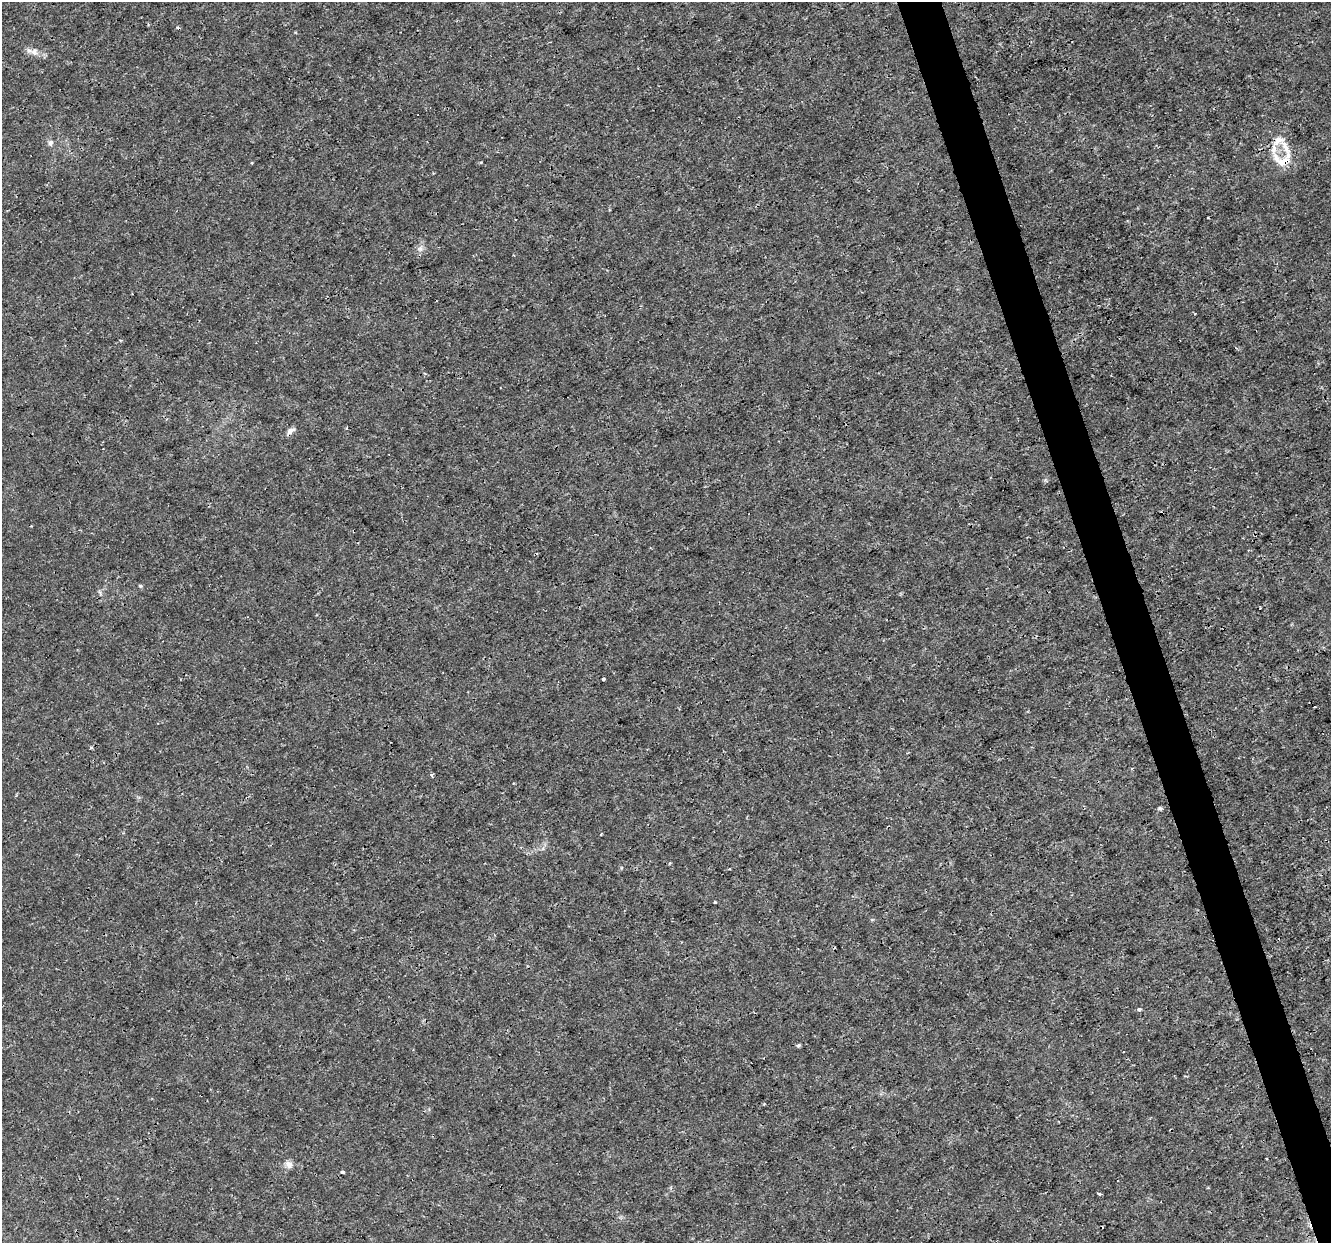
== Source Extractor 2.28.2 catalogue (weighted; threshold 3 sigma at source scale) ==
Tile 6 of 4 x 4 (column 2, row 2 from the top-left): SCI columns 1331-2659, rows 2543-3783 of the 5320 x 5137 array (HDU 1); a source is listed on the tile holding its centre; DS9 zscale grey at full resolution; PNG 1333 x 1245 px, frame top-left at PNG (2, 2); no overlay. Shown black and unused: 3% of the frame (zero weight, under 3 of 4 exposures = <1% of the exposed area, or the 3 px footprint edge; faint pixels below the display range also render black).
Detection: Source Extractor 2.28.2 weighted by HDU 2 'WHT'; one run over the whole footprint, this tile lists its part. Background 0.00347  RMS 8.4e-04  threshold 0.00379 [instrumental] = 3 sigma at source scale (4.5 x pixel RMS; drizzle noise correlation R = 1.50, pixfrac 1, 0.0396/0.0396 arcsec/px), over >= 5 px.
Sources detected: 24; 2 cosmic-ray / hot-pixel residue — not listed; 2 inside a brighter listed object's ellipse — not listed separately; the other 20 listed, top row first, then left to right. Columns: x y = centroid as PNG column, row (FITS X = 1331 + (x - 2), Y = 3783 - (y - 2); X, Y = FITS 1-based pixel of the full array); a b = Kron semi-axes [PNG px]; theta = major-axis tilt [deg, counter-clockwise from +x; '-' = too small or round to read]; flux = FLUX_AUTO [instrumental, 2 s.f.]
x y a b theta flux
34 52 11 8 -44 0.5
1278 141 18 10 29 0.87
50 143 8 7 - 0.29
1283 160 28 19 -1 2
252 163 4 3 - 0.076
420 249 8 6 55 0.3
347 427 4 2 - 0.062
290 431 11 7 30 0.36
140 586 5 4 - 0.11
603 679 3 3 - 0.15
432 774 5 4 - 0.13
1160 808 6 4 -21 0.13
601 834 3 3 - 0.11
715 902 3 3 - 0.15
1139 1009 4 4 - 0.17
798 1045 6 4 21 0.13
1266 1159 3 2 - 0.076
289 1165 10 8 -68 0.43
342 1172 3 3 - 0.14
1099 1194 4 3 - 0.2
Overlapping masked pixels (flux is a lower limit): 2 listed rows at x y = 1278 141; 1283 160